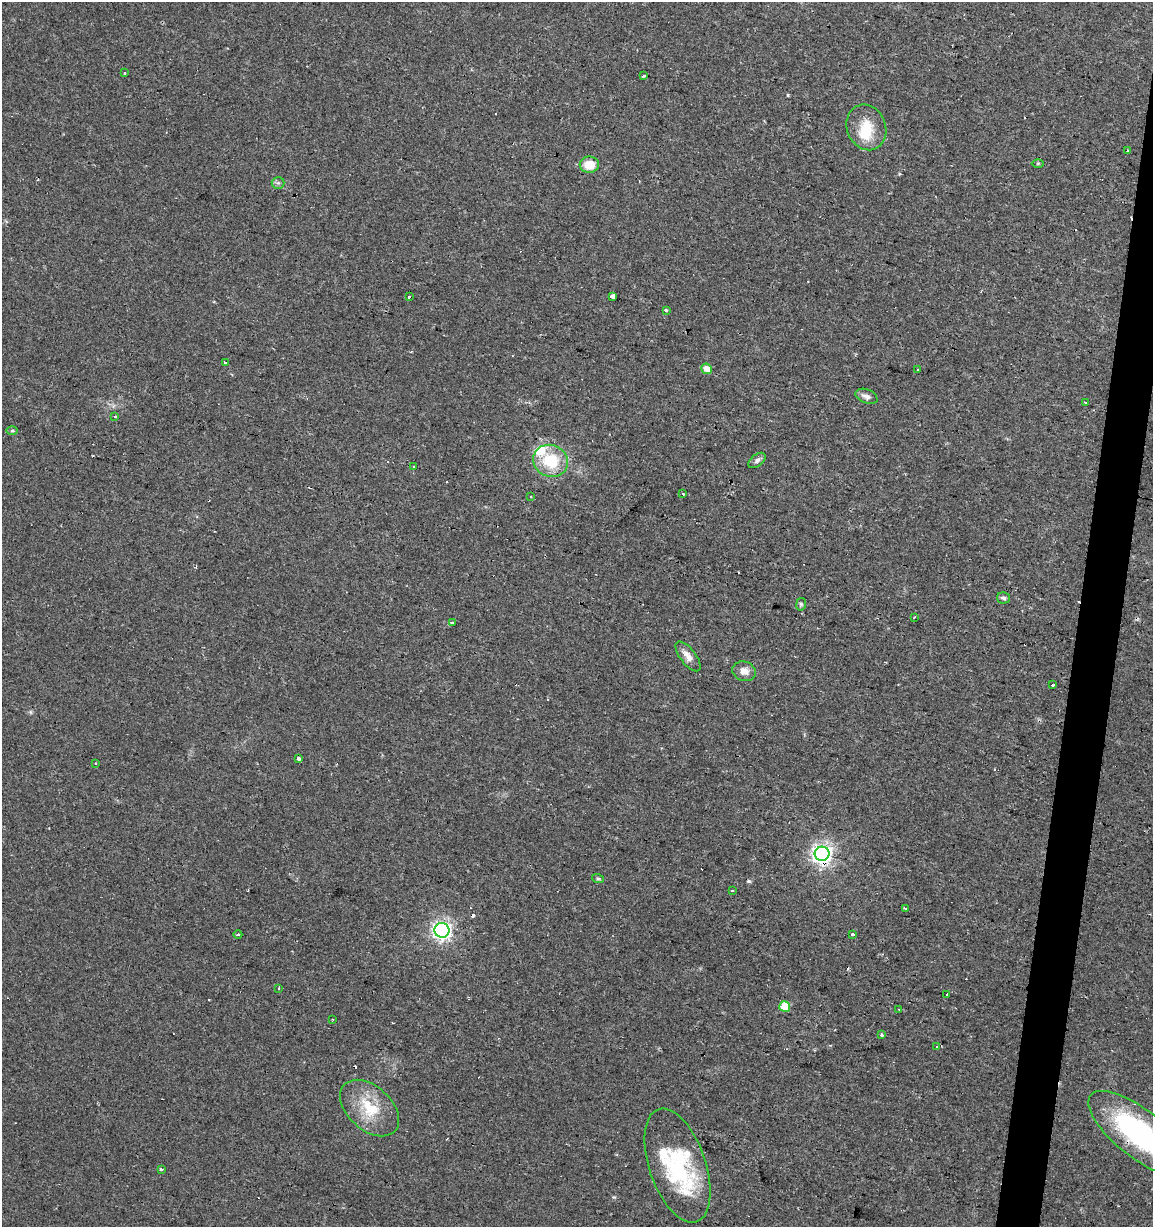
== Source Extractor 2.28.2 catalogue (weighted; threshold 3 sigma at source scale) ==
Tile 10 of 4 x 4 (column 2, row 3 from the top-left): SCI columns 1372-2522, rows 1228-2452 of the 5104 x 4901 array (HDU 1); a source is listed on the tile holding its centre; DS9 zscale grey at full resolution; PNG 1155 x 1229 px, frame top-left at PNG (2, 2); each listed source drawn as its Kron ellipse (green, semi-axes under 4 px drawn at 4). Shown black and unused: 3% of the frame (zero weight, under 2 of 3 exposures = <1% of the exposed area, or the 3 px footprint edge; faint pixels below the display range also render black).
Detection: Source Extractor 2.28.2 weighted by HDU 2 'WHT'; one run over the whole footprint, this tile lists its part. Background 0.0295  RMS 0.0034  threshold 0.0154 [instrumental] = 3 sigma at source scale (4.5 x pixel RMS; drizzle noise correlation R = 1.50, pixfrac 1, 0.0396/0.0396 arcsec/px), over >= 5 px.
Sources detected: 79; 1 inside a brighter object's white glare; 27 cosmic-ray / hot-pixel residue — neither listed nor drawn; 2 inside a brighter listed object's ellipse — not listed separately; the other 49 listed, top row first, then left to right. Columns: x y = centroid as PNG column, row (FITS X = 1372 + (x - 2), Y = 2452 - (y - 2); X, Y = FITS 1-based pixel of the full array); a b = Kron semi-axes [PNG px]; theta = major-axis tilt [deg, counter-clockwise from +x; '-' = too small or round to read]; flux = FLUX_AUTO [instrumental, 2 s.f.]
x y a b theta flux
125 73 3 3 - 0.42
643 76 3 3 - 1.3
866 127 23 19 -67 9.2
1127 151 3 3 - 0.75
1038 163 6 4 0 0.42
589 165 9 8 - 5.9
278 183 6 6 - 0.78
613 296 4 3 - 51
409 297 3 3 - 2.1
666 310 4 3 - 0.69
225 362 3 3 - 0.94
707 369 5 5 - 4
918 370 3 3 - 0.91
866 396 11 7 -21 1.9
1085 402 4 3 - 0.49
115 416 3 3 - 1.4
12 431 5 3 - 0.39
757 460 10 6 38 1.1
551 461 18 16 -22 14
413 467 3 3 - 2.9
683 494 3 3 - 0.43
530 497 3 2 - 0.68
1004 598 7 5 -10 0.82
801 604 6 5 - 0.56
914 617 3 2 - 0.36
452 622 3 3 - 3.2
688 656 18 7 -52 2.8
744 671 12 9 -18 2.8
1052 684 3 3 - 5
298 759 3 3 - 1.6
96 763 3 2 - 0.3
822 854 7 7 - 200
598 879 6 3 -19 0.48
732 890 3 3 - 1.1
906 908 3 3 - 2.2
442 930 7 7 - 160
238 935 4 2 - 0.45
852 935 3 3 - 5.1
279 988 3 3 - 0.58
947 994 3 3 - 1.5
785 1006 5 5 - 11
899 1009 4 2 - 0.28
332 1019 2 2 - 0.31
881 1035 3 3 - 2.9
937 1047 3 3 - 0.28
370 1108 34 22 -42 14
1139 1133 61 23 -38 61
677 1165 60 28 -71 36
161 1169 3 3 - 0.73
Overlapping masked pixels (flux is a lower limit): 3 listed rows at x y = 822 854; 1139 1133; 677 1165
Isophote crosses this tile's border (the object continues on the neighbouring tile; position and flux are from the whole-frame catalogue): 1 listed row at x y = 1139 1133
Unlisted compact peaks at least as high as the median listed source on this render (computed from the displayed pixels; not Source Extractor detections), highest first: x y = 788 95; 614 1197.